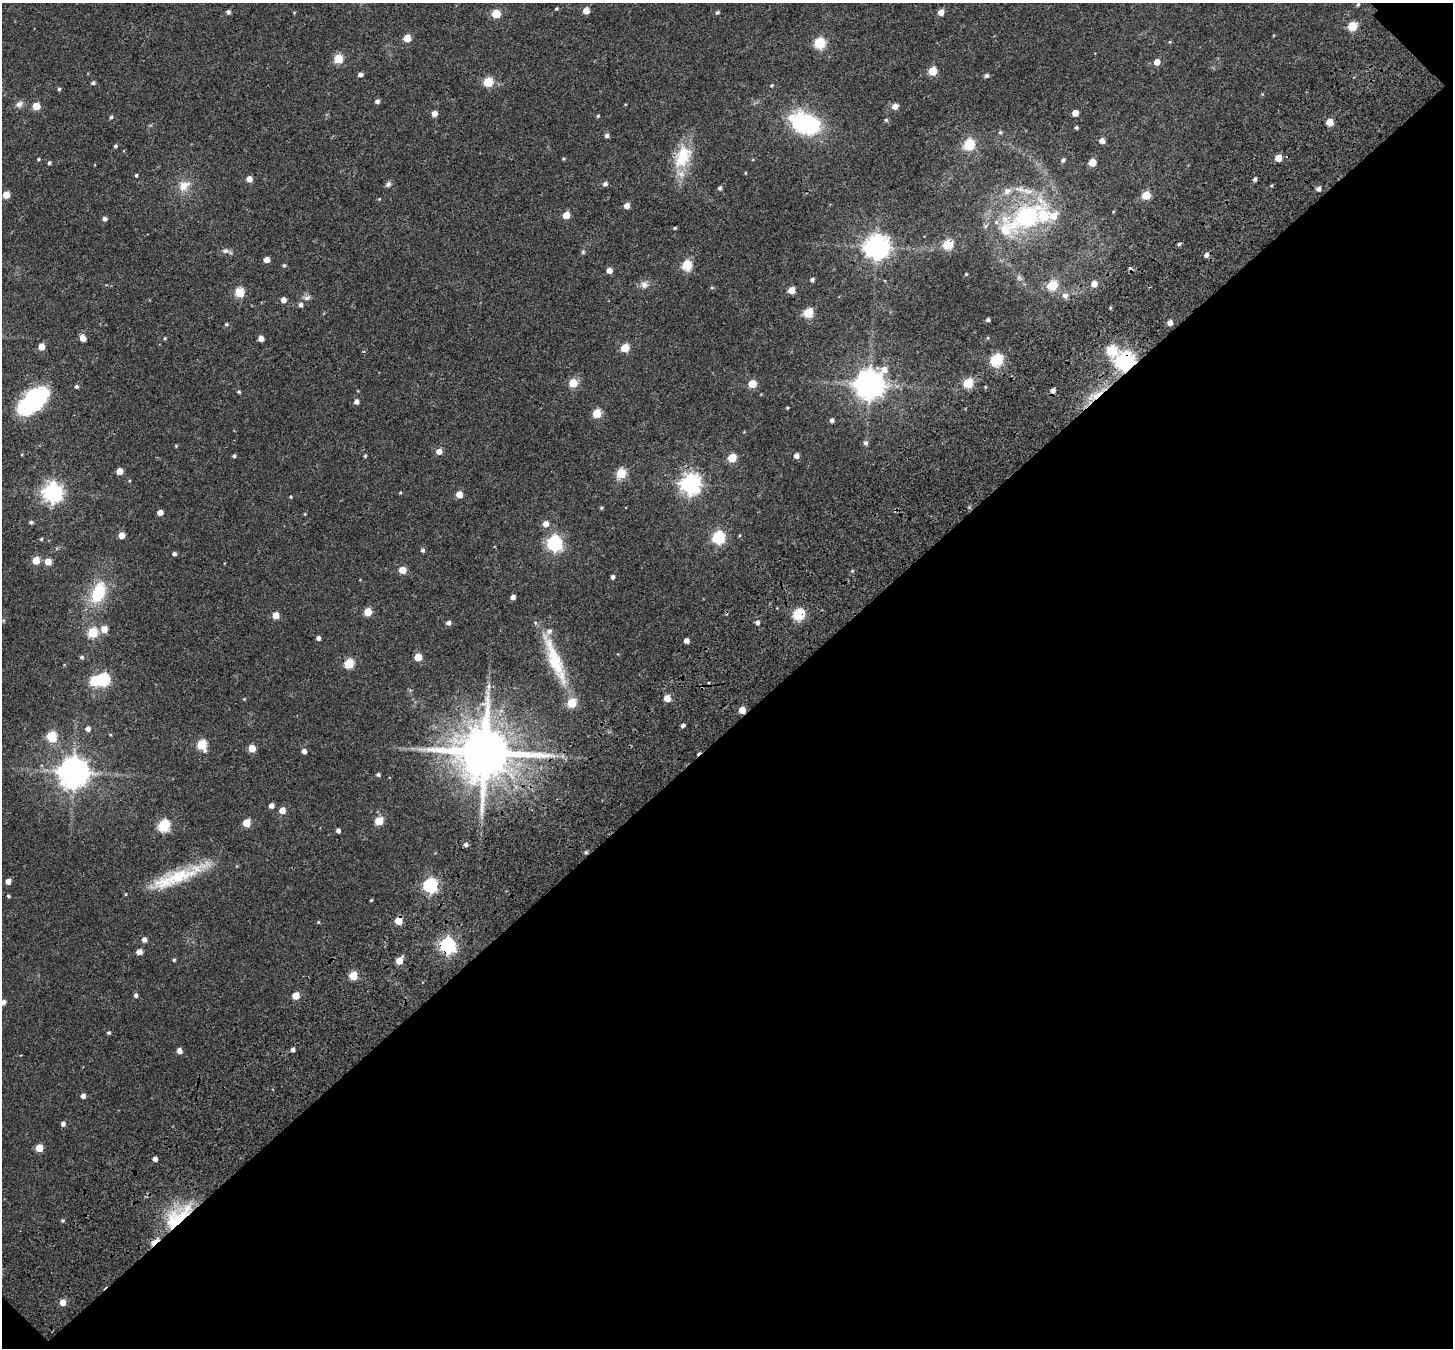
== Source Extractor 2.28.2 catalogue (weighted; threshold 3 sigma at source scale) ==
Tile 4 of 2 x 2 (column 2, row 2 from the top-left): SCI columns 1649-3099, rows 235-1580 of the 3261 x 3255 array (HDU 1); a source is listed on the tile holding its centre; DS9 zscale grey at full resolution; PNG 1455 x 1350 px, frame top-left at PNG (2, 3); no overlay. Shown black and unused: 46% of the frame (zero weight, under 3 of 4 exposures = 18% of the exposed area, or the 3 px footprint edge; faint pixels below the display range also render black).
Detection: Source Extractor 2.28.2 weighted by HDU 2 'WHT'; one run over the whole footprint, this tile lists its part. Background 0.04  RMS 0.006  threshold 0.0271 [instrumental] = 3 sigma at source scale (4.5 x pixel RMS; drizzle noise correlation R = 1.50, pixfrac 1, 0.0396/0.0396 arcsec/px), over >= 5 px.
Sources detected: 214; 1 too faint to see at this stretch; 2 inside a brighter object's white glare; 4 cosmic-ray / hot-pixel residue — not listed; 9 inside a brighter listed object's ellipse — not listed separately; the other 198 listed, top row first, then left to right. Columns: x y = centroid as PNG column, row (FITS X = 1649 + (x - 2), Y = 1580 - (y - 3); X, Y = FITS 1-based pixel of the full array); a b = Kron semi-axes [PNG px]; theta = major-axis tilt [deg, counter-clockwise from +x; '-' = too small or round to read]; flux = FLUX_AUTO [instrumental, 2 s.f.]
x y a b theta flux
1358 4 5 4 - 0.93
556 9 4 4 - 0.7
586 11 5 5 - 7.6
228 12 5 4 - 1.6
717 12 5 4 - 1.1
941 12 5 4 - 6.2
496 14 5 5 - 22
1352 26 5 5 - 26
407 38 5 5 - 12
819 43 5 5 - 46
338 59 5 5 - 22
1157 62 5 5 - 5.4
932 71 5 5 - 19
360 74 5 4 - 2.1
986 75 5 4 - 1.6
488 82 5 5 - 29
93 83 5 4 - 1.1
771 85 4 4 - 0.7
59 89 4 4 - 0.93
377 101 4 4 - 2.2
19 104 12 8 27 2.7
36 106 5 5 - 12
895 106 6 5 - 4.3
434 113 5 5 - 4.4
1075 113 5 5 - 6
598 116 4 3 - 0.67
111 117 5 4 - 0.78
886 120 5 4 - 0.85
1330 122 5 5 - 12
807 124 28 20 -24 63
1076 127 4 3 - 0.98
1000 132 6 4 68 0.84
607 135 5 5 - 1.9
1102 141 5 5 - 4.4
969 145 6 5 - 44
115 146 4 4 - 1
683 157 31 19 68 23
1278 158 5 5 - 8.5
38 159 3 3 - 0.65
563 159 4 3 - 0.62
1063 160 5 4 - 1.4
49 163 4 4 - 0.97
1092 163 5 5 - 13
136 175 4 3 - 0.79
249 179 5 5 - 4.9
1255 179 5 4 - 1.5
388 184 8 6 51 1.6
605 184 6 5 - 1.7
184 186 17 12 32 7.9
1271 186 4 3 - 0.59
720 188 5 4 - 1.6
1319 189 5 5 - 2.2
1007 191 12 9 28 3.9
6 195 5 5 - 9.8
1146 195 5 5 - 20
627 206 5 5 - 4.1
566 215 5 5 - 10
1027 217 54 28 30 80
105 219 4 4 - 1.9
675 228 5 4 - 0.66
948 245 5 5 - 36
877 247 8 8 - 540
226 251 10 7 0 2
583 252 5 5 - 0.83
1206 255 5 5 - 2.4
267 260 4 4 - 5
284 265 5 4 - 0.85
687 265 5 5 - 38
609 270 5 4 - 5.1
966 274 3 3 - 0.52
812 280 4 4 - 1.5
1094 284 5 5 - 4.6
644 285 11 10 - 3.4
1052 286 5 5 - 31
712 288 5 3 - 0.63
791 290 5 5 - 8.4
239 292 5 5 - 29
1065 295 8 6 -18 2.4
307 298 10 6 22 2.1
283 300 5 5 - 3.4
301 305 5 5 - 1.9
808 313 5 5 - 31
988 320 4 4 - 1.2
1170 322 4 4 - 3.8
226 324 5 4 - 0.75
83 338 5 5 - 5.8
165 338 4 3 - 0.59
261 338 4 4 - 3.7
41 347 5 5 - 7.9
625 348 5 5 - 21
1111 350 6 6 - 41
996 360 6 6 - 69
1125 362 7 7 - 270
573 383 5 5 - 21
968 383 5 5 - 32
752 384 5 5 - 13
870 384 10 9 - 900
76 386 5 4 - 1.1
239 392 4 4 - 0.67
1097 395 21 7 38 7.7
34 401 34 19 40 58
356 402 5 5 - 2.3
787 408 3 3 - 0.63
597 413 5 5 - 22
832 420 4 4 - 1.8
865 443 6 5 - 1.6
176 446 4 3 - 0.51
439 451 5 5 - 4.9
234 456 4 4 - 1
365 456 4 4 - 0.75
796 456 5 5 - 3.2
732 458 5 5 - 20
119 471 5 5 - 8.1
621 473 5 5 - 29
690 484 7 7 - 310
52 492 7 7 - 280
400 493 5 3 - 0.51
459 494 5 5 - 8.1
291 497 4 3 - 0.46
601 508 5 4 - 0.69
160 513 5 4 - 4.8
31 522 5 4 - 1.2
545 524 5 5 - 5
121 535 5 4 - 6.7
718 537 6 6 - 75
41 539 4 4 - 0.7
554 543 6 6 - 150
423 550 5 5 - 1.2
174 554 4 4 - 1.5
36 560 5 5 - 12
48 562 5 5 - 9.1
402 570 5 5 - 11
852 571 5 3 - 0.59
613 577 4 4 - 1.7
98 593 22 13 68 27
513 597 4 4 - 2.9
368 612 5 5 - 14
799 614 6 5 - 56
276 615 5 5 - 8.5
757 622 5 4 - 1.9
449 623 5 4 - 2.3
104 629 6 6 - 6.3
92 633 6 5 - 28
318 638 4 4 - 1.9
687 641 4 4 - 2.9
82 657 6 5 - 1.1
418 657 5 5 - 13
554 659 67 15 -69 31
349 664 5 5 - 30
103 679 6 6 - 76
488 686 10 5 83 2.2
667 698 5 5 - 8.8
244 699 4 4 - 0.47
742 710 5 5 - 7.9
683 725 4 3 - 1.6
88 729 5 5 - 2.4
51 737 7 5 -64 28
202 745 6 5 - 31
252 748 5 5 - 12
304 751 4 4 - 2.7
485 752 15 14 - 4300
74 772 9 9 - 920
378 775 4 4 - 1.2
271 806 4 4 - 2.6
282 810 5 5 - 6.1
379 821 5 5 - 19
246 823 5 5 - 14
164 826 6 6 - 58
338 831 4 4 - 2.1
466 844 5 5 - 1.9
586 852 4 4 - 0.93
177 877 78 14 22 32
8 881 5 4 - 4.4
430 885 6 6 - 110
8 896 4 3 - 0.8
371 900 3 3 - 0.54
399 920 5 5 - 13
318 922 5 4 - 0.55
144 940 5 4 - 2.9
448 945 6 6 - 160
139 952 5 4 - 5
174 960 4 4 - 0.76
399 961 5 5 - 9.6
353 976 5 5 - 20
136 995 5 4 - 1.6
296 996 5 5 - 12
3 1002 7 5 76 2.1
108 1033 4 4 - 0.95
293 1049 4 4 - 1.8
179 1050 4 4 - 4
83 1096 4 4 - 2.7
63 1124 5 5 - 2
39 1148 5 5 - 12
155 1159 4 4 - 2.8
63 1220 5 4 - 0.86
174 1223 38 19 -87 31
154 1242 9 4 42 13
63 1302 5 5 - 6.4
Overlapping masked pixels (flux is a lower limit): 11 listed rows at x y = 948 245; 1125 362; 1097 395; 799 614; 742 710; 485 752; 586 852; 399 920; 448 945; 174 1223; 154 1242
Isophote crosses this tile's border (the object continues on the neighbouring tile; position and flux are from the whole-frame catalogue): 1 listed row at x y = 3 1002